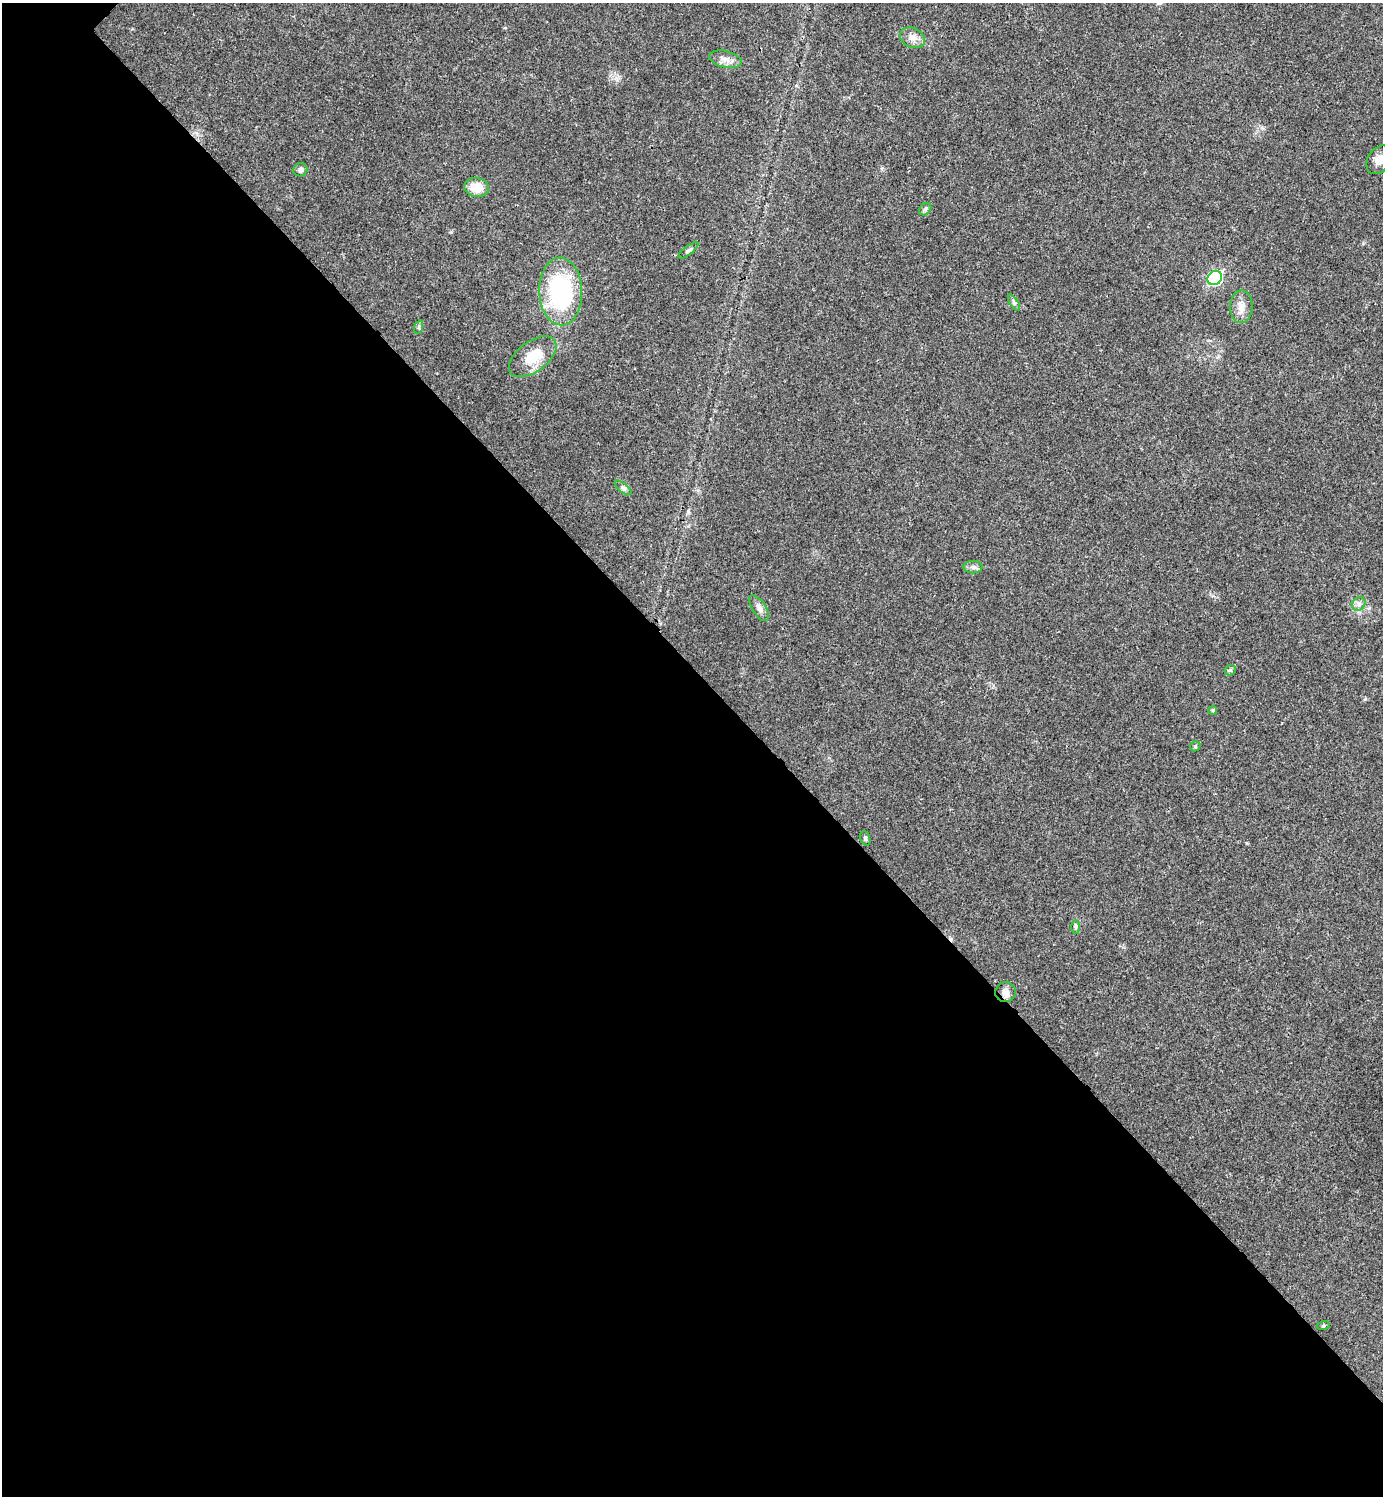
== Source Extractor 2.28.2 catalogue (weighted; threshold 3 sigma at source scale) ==
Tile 14 of 4 x 4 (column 2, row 4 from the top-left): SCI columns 1542-2922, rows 7-1500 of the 5986 x 5986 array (HDU 1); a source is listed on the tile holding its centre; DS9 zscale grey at full resolution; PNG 1385 x 1498 px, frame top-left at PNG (2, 3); each listed source drawn as its Kron ellipse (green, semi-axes under 4 px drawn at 4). Shown black and unused: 55% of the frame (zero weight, under 3 of 4 exposures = <1% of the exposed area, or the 3 px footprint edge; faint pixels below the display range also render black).
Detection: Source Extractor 2.28.2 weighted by HDU 2 'WHT'; one run over the whole footprint, this tile lists its part. Background 0.0194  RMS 0.004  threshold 0.0182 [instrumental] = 3 sigma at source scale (4.5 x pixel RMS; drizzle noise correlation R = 1.50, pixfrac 1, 0.05/0.05 arcsec/px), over >= 5 px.
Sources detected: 25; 1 cosmic-ray / hot-pixel residue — neither listed nor drawn; the other 24 listed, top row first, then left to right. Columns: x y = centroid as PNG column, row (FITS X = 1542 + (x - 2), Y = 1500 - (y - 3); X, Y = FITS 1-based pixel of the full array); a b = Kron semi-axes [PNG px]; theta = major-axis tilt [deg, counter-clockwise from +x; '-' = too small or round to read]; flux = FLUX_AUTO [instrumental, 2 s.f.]
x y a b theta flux
912 38 13 9 -25 2.9
725 59 16 8 -13 2.8
1379 160 16 11 55 3.5
300 170 7 6 - 1.3
477 187 12 9 -9 7.1
925 209 7 5 46 0.81
688 250 12 4 37 1
1215 278 7 6 - 48
561 291 34 21 -88 52
1014 303 9 4 -58 0.86
1241 307 16 11 89 3.7
419 327 7 4 72 0.68
533 357 27 15 37 9.9
623 488 10 4 -39 0.98
973 567 9 6 0 1.4
1359 604 7 6 - 1.4
759 608 15 6 -57 2
1230 670 6 5 - 0.64
1213 710 4 4 - 0.78
1195 746 5 4 - 0.62
865 838 7 5 -71 0.71
1076 927 7 4 -90 0.73
1006 992 10 9 - 2.2
1323 1326 6 4 19 0.5
Isophote crosses this tile's border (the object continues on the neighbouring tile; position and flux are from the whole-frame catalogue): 1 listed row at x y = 1379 160